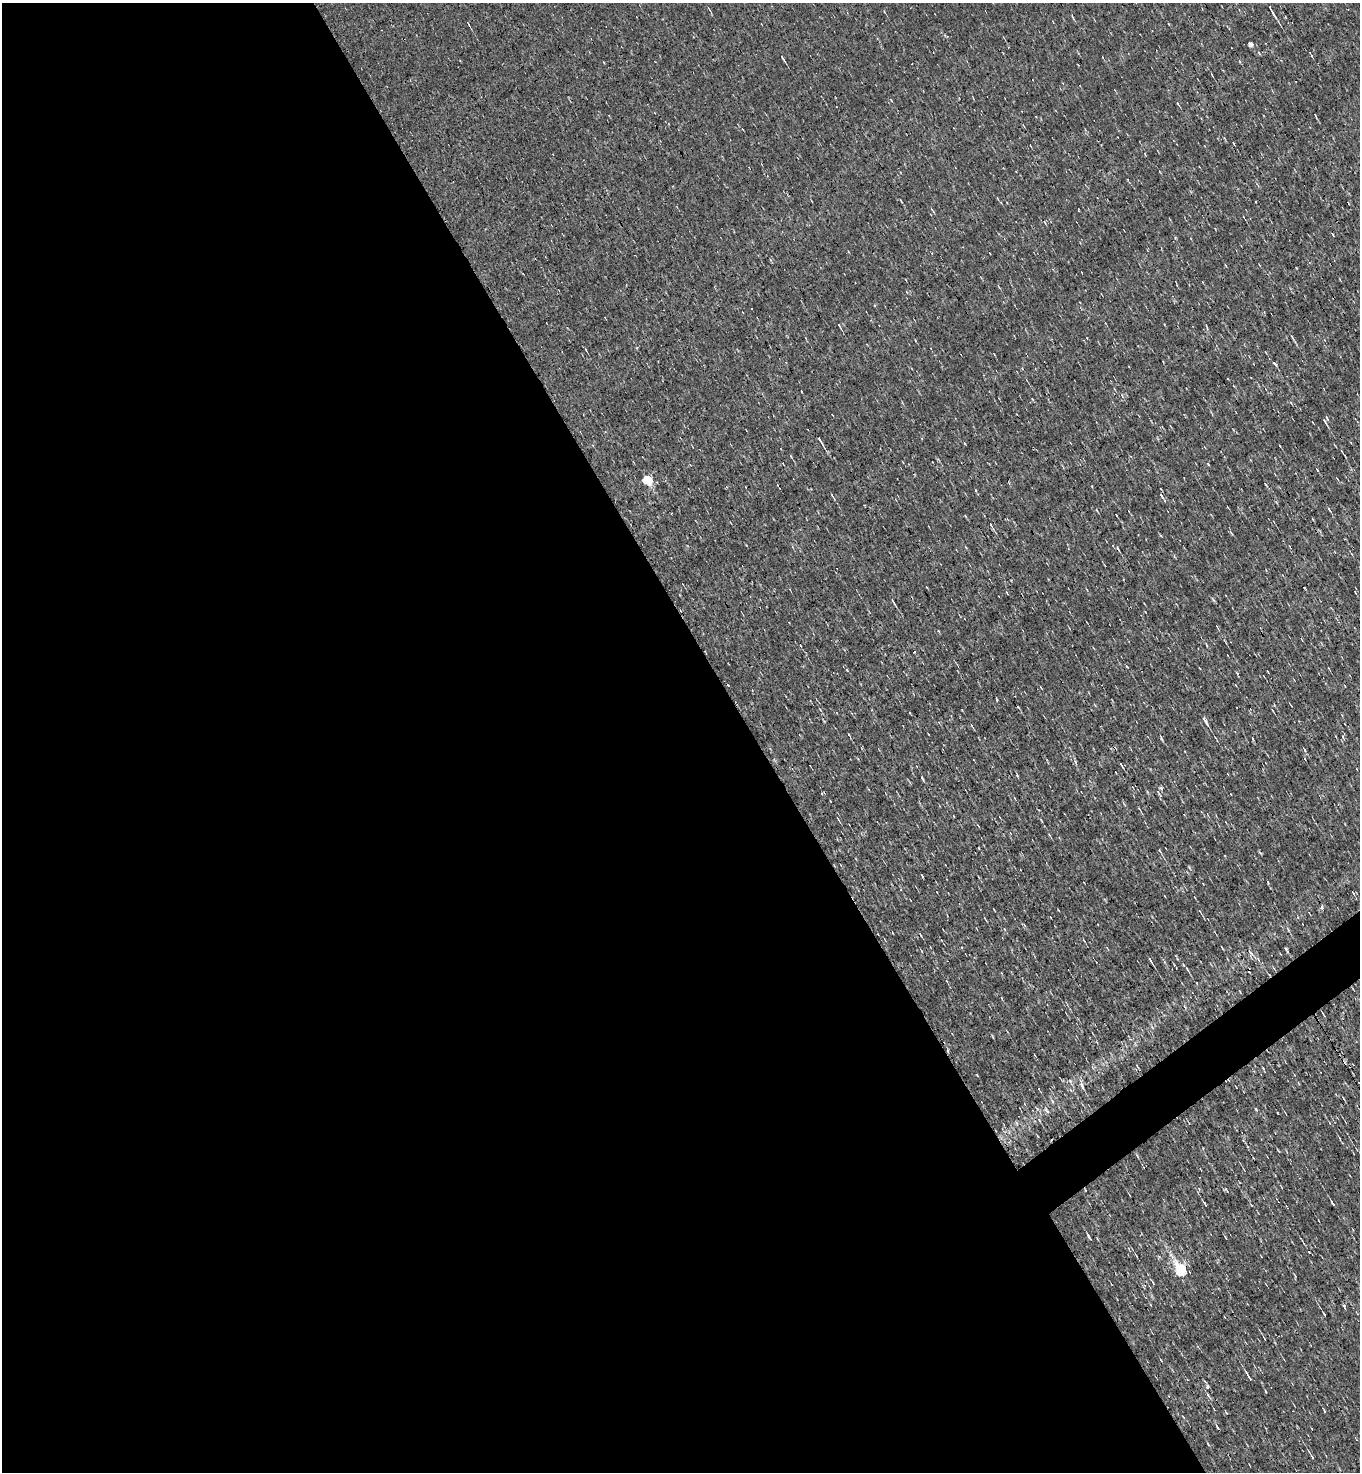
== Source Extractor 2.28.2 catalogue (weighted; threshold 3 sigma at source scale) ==
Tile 9 of 4 x 4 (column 1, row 3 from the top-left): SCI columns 290-1647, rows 1471-2940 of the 5869 x 5879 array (HDU 1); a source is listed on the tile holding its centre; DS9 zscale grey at full resolution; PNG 1362 x 1474 px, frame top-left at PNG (2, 3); no overlay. Shown black and unused: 57% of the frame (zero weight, under 3 of 4 exposures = <1% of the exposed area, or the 3 px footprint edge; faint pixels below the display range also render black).
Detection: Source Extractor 2.28.2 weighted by HDU 2 'WHT'; one run over the whole footprint, this tile lists its part. Background -1.16e-04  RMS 0.043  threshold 0.194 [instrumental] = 3 sigma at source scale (4.5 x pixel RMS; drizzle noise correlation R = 1.50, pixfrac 1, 0.05/0.05 arcsec/px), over >= 5 px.
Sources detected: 77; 4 cosmic-ray / hot-pixel residue — not listed; the other 73 listed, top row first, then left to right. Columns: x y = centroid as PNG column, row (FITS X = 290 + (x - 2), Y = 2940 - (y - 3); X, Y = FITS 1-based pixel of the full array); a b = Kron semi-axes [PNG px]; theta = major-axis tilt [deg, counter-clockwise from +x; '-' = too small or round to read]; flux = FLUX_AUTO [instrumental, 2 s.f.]
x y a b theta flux
1272 12 16 3 -60 19
1072 17 8 2 -69 4.4
468 24 4 2 - 3.5
1250 44 4 4 - 23
782 58 7 3 -58 5.5
1211 74 4 2 - 4.1
1177 103 6 3 -71 4.5
1234 143 5 3 - 3.8
932 209 7 2 -59 5
998 286 5 3 - 3.7
874 305 4 3 - 3.6
839 325 5 2 - 4.6
1292 337 7 3 -56 5.7
586 350 5 3 - 3.4
1274 363 4 3 - 21
1327 418 6 2 -61 4.7
1325 421 8 3 -58 7.5
820 441 14 3 -59 13
791 456 5 3 - 4.2
1208 464 4 3 - 3.4
1317 470 4 2 - 3.6
647 479 5 5 - 220
1161 495 6 3 -55 7
832 496 10 2 -58 6.5
1329 509 5 3 - 4.8
991 525 6 3 -56 4.4
893 601 9 3 -60 6.4
800 645 3 2 - 3.2
1127 667 4 3 - 3.4
1237 673 4 3 - 4.8
1205 721 11 3 -60 14
849 735 3 2 - 3.7
1161 739 8 2 -69 4.8
861 748 5 3 - 3.7
1121 764 7 2 -55 4.9
922 778 6 3 -56 4.7
1161 788 5 4 - 6.1
822 793 4 3 - 4.2
1139 809 5 2 - 3.6
954 816 3 2 - 2.8
838 819 5 3 - 4.1
1268 882 4 2 - 4.3
937 892 3 2 - 2.7
1353 893 5 3 - 3.9
1322 907 5 4 - 13
920 934 5 3 - 4.3
1222 947 5 2 - 3.2
1286 949 9 3 -65 6.4
1150 960 7 2 -57 10
1187 969 10 2 -59 7.6
1185 1007 6 3 -55 4.6
1323 1015 7 2 -68 4.4
1137 1066 7 2 -59 4
977 1075 3 2 - 2.9
1082 1086 11 5 -72 14
1236 1087 3 2 - 2.8
1052 1101 6 4 -71 5.6
1256 1109 5 3 - 3.7
1039 1120 6 4 -47 5.5
1278 1151 8 2 -55 3.5
1085 1190 3 2 - 3.5
1204 1203 5 2 - 6.2
1333 1204 6 2 -51 8.9
1088 1236 8 3 -66 6.8
1181 1270 7 5 -62 510
1153 1283 6 3 -56 4.9
1324 1314 4 2 - 6.5
1224 1317 3 2 - 2.6
1265 1339 3 2 - 3.4
1249 1377 11 2 -59 14
1208 1395 6 4 -47 6.2
1227 1413 5 3 - 5.3
1312 1457 6 3 -61 6.1
Overlapping masked pixels (flux is a lower limit): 1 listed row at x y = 1085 1190
Unlisted compact peaks at least as high as the median listed source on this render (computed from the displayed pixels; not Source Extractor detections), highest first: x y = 1344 1306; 847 670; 1309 1252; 1305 750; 1189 867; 1218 1428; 1075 762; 891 100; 1266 1392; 1208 1444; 1260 853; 1278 1113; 1175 238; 1343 736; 976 490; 1263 1068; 746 545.